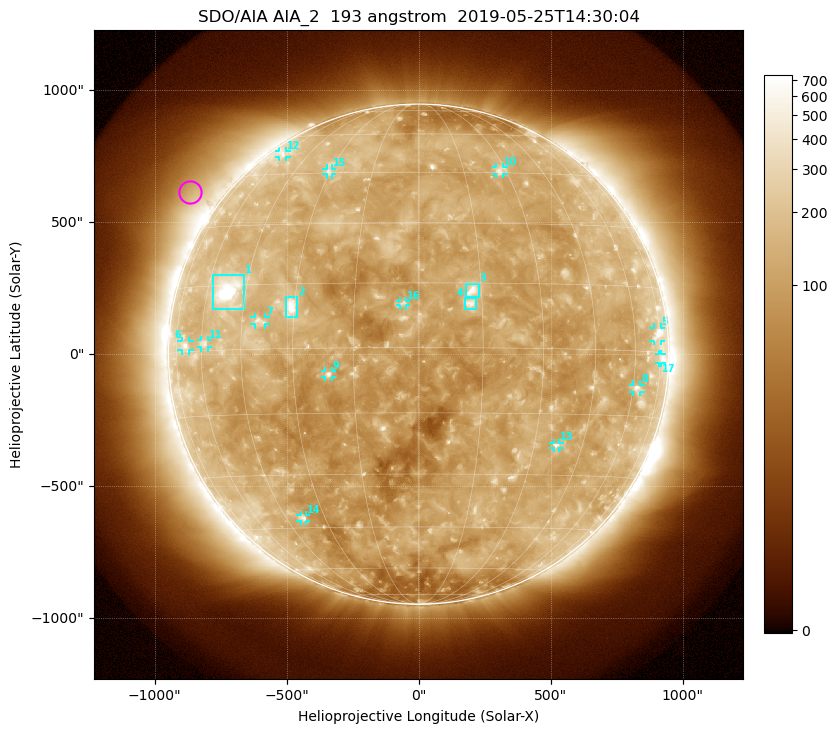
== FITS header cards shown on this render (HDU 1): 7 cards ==
TELESCOP= 'SDO/AIA'
INSTRUME= 'AIA_2'
WAVELNTH=                  193
WAVEUNIT= 'angstrom'
DATE-OBS= '2019-05-25T14:30:04.84'
CTYPE1  = 'HPLN-TAN'
CTYPE2  = 'HPLT-TAN'

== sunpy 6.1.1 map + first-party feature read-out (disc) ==
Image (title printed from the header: SDO/AIA AIA_2  193 angstrom  2019-05-25T14:30:04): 1024 x 1024 px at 2.4 arcsec/px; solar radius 948 arcsec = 395 px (full disc in frame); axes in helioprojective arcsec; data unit not stated in the header (colour bar unlabelled)
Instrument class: DISC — disc imager (sunpy class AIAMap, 193 A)
Bright regions (active regions / flare kernels): reference = the median radial profile (limb darkening/brightening removed); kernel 9 px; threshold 5 sigma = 174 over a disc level ~113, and >= 1.15x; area >= 12 px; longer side >= 9 px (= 22 arcsec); searched inside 0.97 R_sun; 17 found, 17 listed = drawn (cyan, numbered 1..; 13 of them under ~33 arcsec drawn as corner ticks so the feature stays visible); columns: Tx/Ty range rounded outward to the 5 arcsec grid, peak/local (2 s.f.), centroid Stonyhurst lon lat
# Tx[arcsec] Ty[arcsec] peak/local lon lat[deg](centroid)
1 -780..-660 170..300 22 -51 +14
2 -505..-460 140..215 7.9 -31 +10
3 180..230 215..270 6.5 +13 +13
4 175..215 170..210 5.3 +12 +10
5 890..920 50..100 4.1 +73 +4
6 -900..-865 15..50 3.8 -69 +1
7 -625..-580 110..140 3.5 -40 +6
8 810..840 -145..-115 3.7 +62 -8
9 -355..-325 -90..-65 4.4 -21 -6
10 295..325 685..710 3.1 +28 +46
11 -825..-800 25..55 3 -59 +2
12 -530..-500 745..770 2.7 -61 +52
13 510..535 -355..-335 3.4 +37 -23
14 -450..-425 -630..-610 3.2 -38 -42
15 -350..-325 680..705 2.7 -31 +46
16 -70..-45 185..205 3.9 -3 +10
17 910..920 -35..0 2.7 +75 -1
Off-limb structures (1.02-1.3 R_sun): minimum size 162 px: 5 found; the strongest spans PA ~35..70 deg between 1.02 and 1.3 R_sun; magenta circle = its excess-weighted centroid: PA ~55 deg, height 1.12 R_sun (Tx ~-870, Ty ~615 arcsec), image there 2.4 x the reference